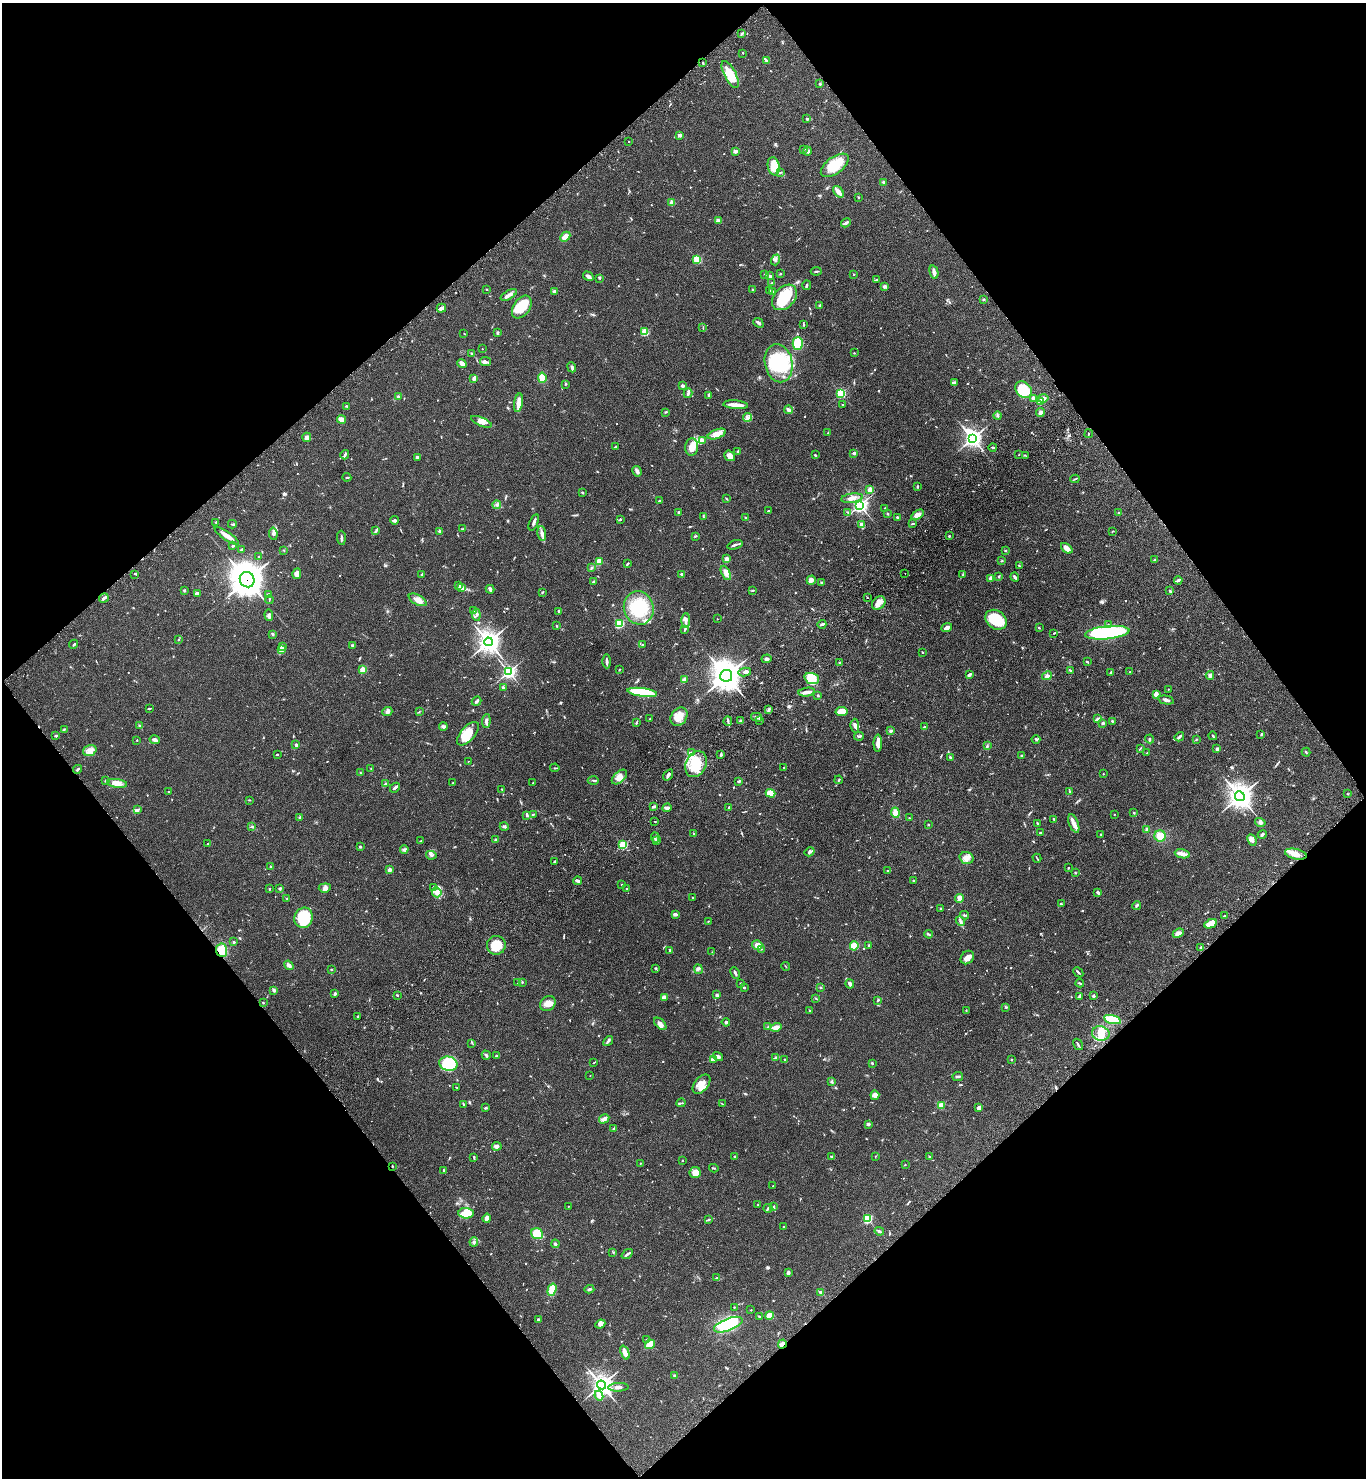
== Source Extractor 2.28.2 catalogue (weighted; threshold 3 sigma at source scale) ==
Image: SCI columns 244-5699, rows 103-6004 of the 6082 x 6105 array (HDU 1 of 3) = the unmasked area's bounding box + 8 px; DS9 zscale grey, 4 x 4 block average (1 PNG px = mean of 4 x 4 image px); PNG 1368 x 1480 px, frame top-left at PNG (2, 3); each listed source drawn as its Kron ellipse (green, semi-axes under 4 px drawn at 4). Shown black and unused: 50% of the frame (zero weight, under 3 of 4 exposures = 6% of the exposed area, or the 3 px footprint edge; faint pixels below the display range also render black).
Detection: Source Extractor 2.28.2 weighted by HDU 2 'WHT'. Background 0.0474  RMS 0.0054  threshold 0.0244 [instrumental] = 3 sigma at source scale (4.5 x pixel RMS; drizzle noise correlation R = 1.50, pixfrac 1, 0.05/0.05 arcsec/px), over >= 5 px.
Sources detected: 826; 3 too faint to see at this stretch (4 x 4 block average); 7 inside a brighter object's white glare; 1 long thin detection or spike segment (spike, bleed or trail) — neither listed nor drawn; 14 coinciding with a brighter row at this scale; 48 inside a brighter listed object's ellipse — not listed separately; of the other 753, all 500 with FLUX_AUTO >= 1.55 (the completeness limit of this list) listed and drawn (253 fainter detections not listed), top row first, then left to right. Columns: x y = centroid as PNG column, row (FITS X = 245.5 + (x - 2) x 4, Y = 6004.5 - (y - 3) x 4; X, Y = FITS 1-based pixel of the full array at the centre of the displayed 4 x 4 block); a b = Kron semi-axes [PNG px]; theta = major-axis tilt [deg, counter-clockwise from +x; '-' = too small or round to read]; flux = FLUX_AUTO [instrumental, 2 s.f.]
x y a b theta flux
742 34 4 2 - 4.4
743 53 2 2 - 1.9
767 61 3 2 - 5.1
703 63 3 2 - 2.5
730 74 15 6 -63 52
820 84 3 2 - 2.9
807 119 2 2 - 4.3
680 135 2 2 - 26
629 142 2 2 - 1.8
804 149 3 2 - 1.9
735 151 3 2 - 11
807 151 4 3 - 6.1
835 165 16 8 36 71
774 166 9 6 -79 43
780 172 4 2 - 2.3
884 182 2 2 - 7.3
838 192 7 2 -51 34
859 197 2 2 - 2.4
672 203 2 2 - 61
719 220 4 2 - 4.7
846 223 5 2 - 8.4
565 237 6 4 43 21
697 259 2 2 - 180
776 260 5 2 - 6.6
816 271 5 2 - 3.6
934 272 7 3 -76 13
765 274 3 2 - 2.7
780 274 2 2 - 1.7
854 274 2 2 - 2.5
770 275 3 3 - 4.6
588 276 6 3 -31 11
600 278 3 2 - 3
877 280 4 2 - 3.6
772 283 3 2 - 2.1
807 285 5 2 - 3.8
884 286 3 2 - 10
486 289 2 2 - 2.1
752 289 3 2 - 1.8
554 291 4 3 - 6.3
770 291 2 2 - 5.5
773 291 2 2 - 2.8
509 295 9 3 31 13
784 297 14 10 48 100
983 299 3 2 - 2.1
820 305 3 2 - 3.1
522 307 12 8 55 96
441 308 5 3 - 13
758 323 5 2 - 7
803 325 3 2 - 3.6
703 328 3 2 - 2.1
645 332 2 2 - 150
498 333 4 2 - 3.5
464 334 2 2 - 1.6
798 343 6 5 - 84
482 349 2 2 - 2.7
471 353 2 2 - 2.2
854 353 2 2 - 1.8
485 362 5 3 - 6.9
462 363 5 3 - 16
779 363 19 14 -79 180
572 367 5 3 - 5.8
542 378 5 4 - 30
474 379 4 3 - 8.4
954 383 4 3 - 4.6
565 384 3 2 - 2
682 386 2 2 - 22
1024 390 9 7 -50 85
688 393 5 2 - 5.5
841 393 2 2 - 340
709 396 4 2 - 9.5
398 397 2 2 - 6.9
1033 398 2 2 - 47
1043 398 5 3 - 14
1040 402 2 2 - 68
519 403 9 4 81 17
736 405 12 2 -4 37
843 405 2 2 - 1.6
347 406 3 2 - 3.2
788 410 4 2 - 14
666 412 3 2 - 2.4
1040 413 4 3 - 9.1
998 416 4 3 - 5.2
747 417 4 3 - 9.2
341 420 4 3 - 32
481 422 11 4 -23 17
828 433 3 2 - 2.2
717 434 10 4 19 33
1089 434 4 2 - 1.9
307 437 4 4 - 11
972 439 3 2 - 970
703 440 4 3 - 6.9
615 447 3 2 - 1.9
692 447 8 6 84 37
993 447 4 2 - 3.6
738 451 3 2 - 3.1
854 453 2 2 - 29
1019 454 2 2 - 1.6
345 455 5 2 - 6.6
815 455 2 2 - 3.6
1025 455 4 2 - 2.1
730 456 6 5 - 20
417 457 3 2 - 5.4
637 471 5 3 - 11
347 477 4 2 - 2.6
1075 479 4 2 - 3.1
917 487 3 2 - 4.1
870 490 2 2 - 96
583 492 3 2 - 2.6
726 498 3 2 - 2.5
852 498 11 4 8 22
660 501 3 2 - 6.5
497 505 4 2 - 3.6
860 505 3 3 - 840
885 508 2 2 - 1.6
768 511 3 2 - 1.9
678 512 3 2 - 2.7
848 512 2 2 - 2
1118 513 2 2 - 2.6
888 514 3 2 - 2.4
918 515 7 3 32 21
703 516 3 2 - 2.4
746 518 2 2 - 3
898 518 4 2 - 5.1
620 519 2 2 - 3.4
394 520 4 2 - 6.7
216 522 2 2 - 3.7
534 522 9 2 69 9.5
913 523 3 2 - 3.3
232 524 4 2 - 3
861 524 4 3 - 6.6
463 529 2 2 - 2.5
376 531 4 2 - 3.8
439 531 3 2 - 5.3
1112 531 2 2 - 1.8
273 534 6 3 -81 7.8
542 534 7 4 -84 12
227 536 14 3 -35 28
695 536 3 2 - 3
949 536 2 2 - 3.8
341 538 7 2 -87 6.3
233 545 3 2 - 5.7
735 545 8 2 18 6.8
1067 548 6 3 -42 30
242 550 3 3 - 5.4
284 550 2 2 - 1.7
1005 551 2 2 - 2.4
259 557 2 2 - 2.9
726 559 4 3 - 7
1155 560 3 2 - 2.5
599 561 3 3 - 30
1002 561 3 2 - 2.6
627 564 4 2 - 3.3
1019 566 3 2 - 2.5
591 568 3 2 - 3.3
726 573 7 4 -63 16
905 573 2 2 - 2.5
135 574 2 2 - 2.2
297 574 5 4 - 16
422 574 4 2 - 3.1
682 574 3 2 - 3.8
962 575 4 2 - 1.9
999 576 3 2 - 2.2
1015 577 5 2 - 4.9
991 578 4 4 - 11
247 580 8 7 - 5400
811 580 5 3 - 13
1178 580 4 3 - 6
593 582 3 2 - 5.7
821 583 3 2 - 2.5
459 586 3 3 - 5
462 588 2 2 - 2
490 589 4 2 - 9.5
184 590 2 2 - 7.5
752 590 4 2 - 2.8
1170 591 3 2 - 4.3
542 592 3 2 - 2.5
197 594 3 3 - 9.3
268 594 2 2 - 3.5
104 598 5 2 - 11
868 598 2 2 - 2.1
269 600 4 2 - 2.7
418 600 10 5 -29 20
879 603 7 6 - 20
639 608 17 15 -75 150
474 610 3 2 - 3.7
559 611 3 2 - 2.2
269 615 6 3 -87 6.5
476 615 6 2 -83 6.1
717 619 2 2 - 2.2
996 620 11 9 -37 110
686 621 7 3 88 11
619 624 2 2 - 270
822 624 4 2 - 5.9
1108 625 3 2 - 2
557 626 2 2 - 2.6
947 628 6 3 22 13
1039 628 2 2 - 3.4
684 629 3 2 - 2.9
1054 633 2 2 - 1.8
1107 633 22 6 6 410
272 634 2 2 - 4.5
178 640 2 2 - 1.8
488 642 4 4 - 2200
74 644 5 2 - 3.3
352 645 3 2 - 4.1
642 645 3 2 - 2.3
283 647 2 2 - 2
281 650 2 2 - 2.4
922 652 3 2 - 1.9
767 659 5 2 - 6.7
607 661 7 2 -89 8.4
1087 662 4 2 - 2.8
840 663 3 2 - 2.8
363 670 2 2 - 130
619 670 2 2 - 2.3
1070 670 3 2 - 3.8
509 672 3 2 - 770
745 672 6 2 12 7.7
1111 672 3 2 - 3.1
1130 672 2 2 - 1.6
969 675 4 2 - 7.3
1210 675 4 3 - 6.3
726 676 6 6 - 4200
1047 676 5 4 - 8.3
812 678 7 5 -19 55
684 680 4 3 - 12
503 688 3 2 - 5.9
1168 689 2 2 - 2.8
642 692 15 4 -7 180
807 692 8 3 9 14
1156 694 4 3 - 22
818 695 3 2 - 2.4
1166 700 8 3 -12 9.7
476 701 5 2 - 8.1
149 708 3 2 - 2.4
768 709 3 3 - 4.7
841 711 6 4 10 31
387 712 5 3 - 9.7
419 712 2 2 - 1.7
679 717 10 7 55 32
757 717 6 2 -15 11
650 719 2 2 - 1.8
1098 719 4 3 - 7.6
760 720 4 2 - 3.4
486 721 7 3 86 8.6
728 721 4 2 - 4.6
741 721 3 2 - 9.3
1112 721 2 2 - 4.3
636 723 2 2 - 3.5
1103 723 2 2 - 15
139 726 3 2 - 4.5
443 726 4 3 - 7.4
855 726 7 3 -85 11
924 727 2 2 - 4.3
64 729 3 2 - 1.7
891 731 3 3 - 5.1
468 734 14 7 48 50
1261 734 3 2 - 2.2
56 736 3 2 - 3.1
859 736 5 2 - 4.7
1213 736 4 2 - 3.5
1179 737 5 3 - 6
1036 739 4 2 - 4
1150 739 4 2 - 3.6
1196 739 3 2 - 2.8
137 740 2 2 - 1.8
155 740 5 3 - 9.6
878 743 8 3 88 25
296 745 2 2 - 6.3
987 746 3 2 - 2.7
1140 748 4 2 - 2.1
1217 749 3 3 - 5
90 750 7 5 19 16
1306 752 4 2 - 3.7
692 753 3 2 - 4.6
1147 753 2 2 - 1.6
277 754 2 2 - 3.8
721 755 2 2 - 9.2
1021 755 2 2 - 3
950 757 2 2 - 4.3
468 761 2 2 - 1.9
696 764 13 10 64 110
371 768 2 2 - 1.6
555 768 4 2 - 2.3
784 768 2 2 - 2.4
78 769 4 2 - 4.4
360 772 2 2 - 1.6
1103 774 2 2 - 1.9
668 775 6 2 54 8.5
619 777 9 5 42 20
593 780 6 2 -2 3.3
839 780 4 2 - 3.3
105 781 3 2 - 2.2
739 781 4 2 - 7.7
117 783 10 4 -9 24
452 783 2 2 - 1.9
533 783 2 2 - 2.8
385 784 3 2 - 3.2
395 788 5 2 - 7.1
502 789 2 2 - 2
168 791 2 2 - 1.8
1070 792 4 2 - 2.1
771 793 5 4 - 47
1347 794 2 2 - 1.8
1240 796 5 5 - 2500
249 800 2 2 - 1.6
654 807 3 2 - 8.4
667 808 5 3 - 9.1
729 808 3 2 - 4
137 809 4 2 - 5.7
895 813 5 4 - 16
1134 813 2 2 - 2.2
533 814 3 2 - 3.5
1114 814 2 2 - 1.7
527 815 3 2 - 5.3
300 817 2 2 - 15
909 818 2 2 - 1.6
1054 819 3 2 - 2.6
655 821 2 2 - 2
1260 822 5 4 - 8.5
1038 823 3 2 - 4.3
1074 823 10 4 -69 15
928 825 2 2 - 2.5
252 827 2 2 - 2
504 827 4 2 - 6.4
1147 829 3 2 - 5.6
1040 833 2 2 - 2.6
693 834 3 2 - 2.1
1101 834 2 2 - 3
1262 834 4 3 - 5.5
1160 836 6 5 - 34
655 837 5 2 - 4.4
496 840 2 2 - 28
1252 840 6 3 -65 11
421 841 2 2 - 2.5
657 841 3 2 - 4.7
208 844 3 2 - 3
623 845 2 2 - 250
360 847 2 2 - 12
404 849 4 3 - 5.4
810 852 5 2 - 5.8
1182 854 8 3 -13 15
1296 854 11 5 -13 28
431 855 5 3 - 5.9
966 858 7 6 - 21
1037 858 4 2 - 2.7
555 862 3 2 - 3.8
270 866 3 2 - 2.5
1068 868 2 2 - 2.4
389 870 2 2 - 37
887 871 4 2 - 3.5
1076 873 2 2 - 2
914 880 2 2 - 3.9
577 881 4 2 - 6.3
621 884 2 2 - 3.2
433 887 2 2 - 2.2
280 888 3 2 - 4.1
325 888 6 4 6 12
627 888 3 2 - 1.7
269 889 3 2 - 2.2
437 892 5 4 - 13
1098 892 3 2 - 6.1
287 898 3 2 - 2.3
692 898 2 2 - 2.8
959 898 4 3 - 19
1061 904 2 2 - 4.4
1137 906 5 2 - 5.8
940 909 3 2 - 4.1
675 914 3 2 - 8.4
965 915 4 2 - 3.2
1224 916 2 2 - 5.1
304 918 10 9 - 120
708 921 2 2 - 2.1
960 921 5 3 - 6.1
1211 924 6 4 26 54
1178 933 6 3 23 15
929 934 4 2 - 3.2
234 942 3 2 - 3.3
496 945 9 9 - 67
757 945 5 5 - 18
868 945 3 2 - 1.9
854 946 5 4 - 55
1200 947 3 2 - 3.7
761 949 2 2 - 1.6
222 950 7 5 -84 45
670 950 2 2 - 3.6
712 952 2 2 - 1.6
967 958 7 6 - 16
289 965 5 3 - 9.1
786 966 4 2 - 1.8
656 968 3 2 - 3.1
331 969 3 2 - 1.8
698 969 5 4 - 7.5
1078 972 6 2 -46 3.6
735 973 6 2 -65 6.9
522 982 2 2 - 3.1
518 983 3 2 - 3.7
740 983 2 2 - 1.7
1080 983 4 2 - 3
850 984 4 3 - 9.1
744 987 3 2 - 4.7
821 987 2 2 - 1.6
274 990 3 3 - 6.4
335 994 3 2 - 6.4
397 995 2 2 - 3.8
717 995 3 2 - 5.9
1094 996 3 3 - 3.9
664 997 4 3 - 9.8
1079 997 4 2 - 4
816 998 3 2 - 2.1
878 1000 2 2 - 2.2
263 1003 2 2 - 2.2
548 1003 8 7 - 23
1006 1007 2 2 - 4.1
966 1010 2 2 - 2.1
810 1011 2 2 - 1.7
358 1016 2 2 - 1.9
1112 1020 9 3 -15 120
726 1022 4 2 - 4.1
660 1024 7 4 -44 14
768 1027 4 2 - 3.7
776 1027 5 4 - 19
1101 1033 9 7 -12 34
608 1041 5 2 - 7
472 1043 2 2 - 1.8
1078 1044 6 2 -58 4.5
486 1055 5 2 - 7.6
496 1056 2 2 - 2.1
718 1056 5 3 - 8.7
776 1057 4 2 - 3.7
714 1059 3 2 - 2.9
785 1060 2 2 - 2.8
1011 1060 2 2 - 2.1
594 1062 2 2 - 2
872 1063 3 2 - 2.5
448 1064 9 7 -13 100
590 1076 2 2 - 1.7
958 1076 5 2 - 5.4
831 1082 3 2 - 3.1
701 1084 11 6 50 33
457 1087 2 2 - 1.9
875 1095 5 4 - 14
681 1103 5 2 - 3.5
463 1104 3 2 - 3.8
722 1104 3 2 - 1.8
941 1105 2 2 - 120
485 1108 3 2 - 4
979 1108 3 2 - 12
604 1119 5 3 - 16
868 1124 3 2 - 6.8
614 1129 4 2 - 3.9
497 1146 4 4 - 10
735 1156 3 2 - 2.2
831 1156 3 2 - 3
875 1156 2 2 - 1.9
929 1156 2 2 - 3.2
474 1157 3 2 - 3.8
682 1160 2 2 - 5
640 1163 2 2 - 2
905 1165 2 2 - 1.7
392 1166 2 2 - 2.6
714 1168 5 2 - 2.9
443 1171 3 2 - 3.6
695 1173 6 5 - 29
773 1186 3 2 - 2.1
758 1205 2 2 - 2
568 1206 2 2 - 2.1
773 1206 3 2 - 3
768 1208 4 2 - 5.7
466 1213 7 5 -5 76
487 1218 4 3 - 17
709 1219 3 2 - 3
868 1219 2 2 - 290
784 1227 2 2 - 3.1
879 1231 5 2 - 6.4
537 1234 6 5 - 58
474 1242 5 3 - 7
555 1244 4 2 - 5.6
613 1252 2 2 - 1.5
627 1254 6 2 36 7.6
788 1273 4 2 - 8.6
717 1278 3 2 - 2.4
589 1289 5 3 - 5.2
552 1290 6 3 73 52
821 1292 2 2 - 2.6
734 1307 2 2 - 2.1
751 1310 2 2 - 3.5
769 1315 4 3 - 24
760 1316 3 2 - 3.1
538 1319 2 2 - 4.5
600 1324 5 3 - 9.5
728 1325 15 6 21 130
647 1340 3 2 - 2.8
650 1344 5 4 - 37
782 1344 4 2 - 15
625 1353 7 3 -68 27
675 1375 3 2 - 5.4
601 1385 4 4 - 1600
618 1387 10 4 2 12
599 1395 5 4 - 14
Overlapping masked pixels (flux is a lower limit): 3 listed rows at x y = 247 580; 222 950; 782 1344
Diffuse or blended objects may show on this block-average render without a row.